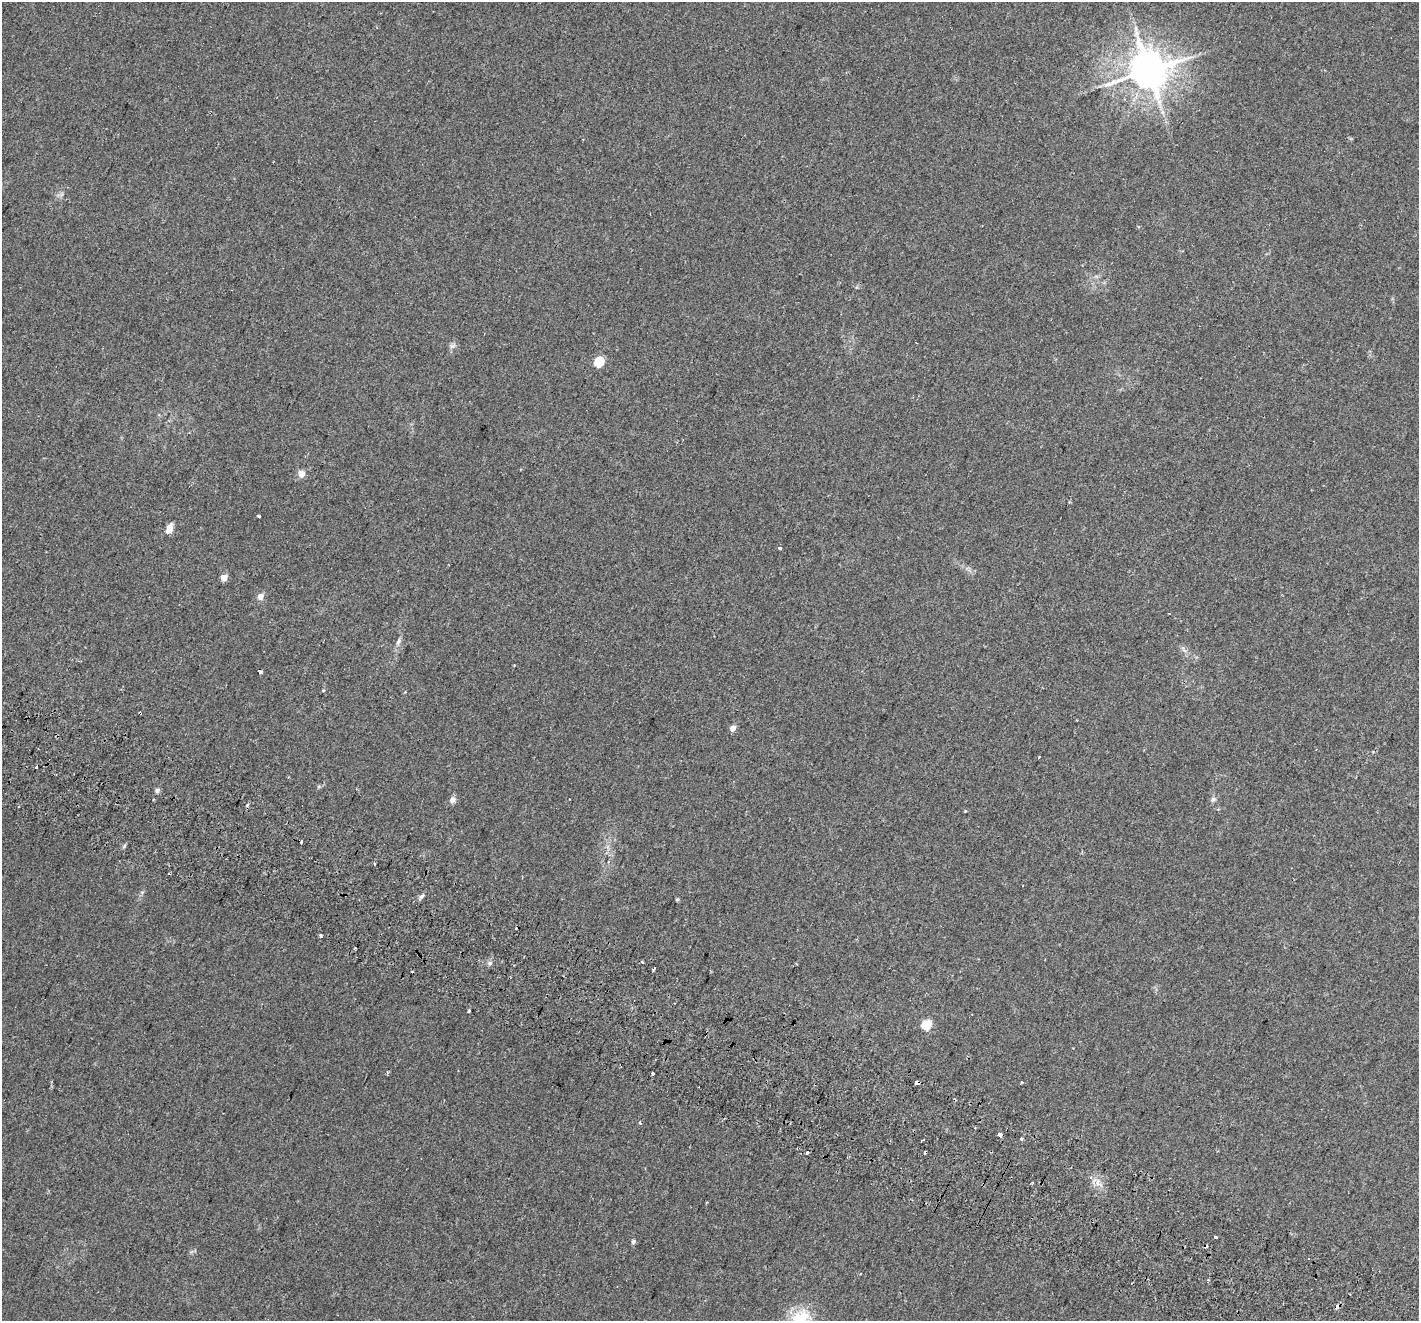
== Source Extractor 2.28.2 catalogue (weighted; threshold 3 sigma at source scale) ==
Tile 6 of 4 x 4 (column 2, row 2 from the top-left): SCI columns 1482-2898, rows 2985-4303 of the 5787 x 5904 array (HDU 1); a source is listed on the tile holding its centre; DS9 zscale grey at full resolution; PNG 1421 x 1323 px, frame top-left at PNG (2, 2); no overlay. Shown black and unused: <1% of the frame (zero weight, under 2 of 3 exposures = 4% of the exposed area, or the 3 px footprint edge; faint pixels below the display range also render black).
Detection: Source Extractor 2.28.2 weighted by HDU 2 'WHT'; one run over the whole footprint, this tile lists its part. Background 0.0509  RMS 0.006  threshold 0.0271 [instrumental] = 3 sigma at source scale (4.5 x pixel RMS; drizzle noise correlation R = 1.50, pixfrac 1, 0.0396/0.0396 arcsec/px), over >= 5 px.
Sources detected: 51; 9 cosmic-ray / hot-pixel residue — not listed; the other 42 listed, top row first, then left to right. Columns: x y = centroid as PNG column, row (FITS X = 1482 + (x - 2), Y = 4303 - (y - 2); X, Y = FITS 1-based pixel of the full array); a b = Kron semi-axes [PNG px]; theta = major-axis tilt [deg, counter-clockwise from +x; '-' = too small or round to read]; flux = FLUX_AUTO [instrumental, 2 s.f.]
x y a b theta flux
1136 29 8 4 82 1.6
1149 70 11 11 - 1700
583 140 3 2 - 0.61
452 346 7 5 -1 1.3
599 362 5 5 - 31
301 474 8 7 - 3.5
259 516 3 3 - 2.1
169 528 10 6 66 5.3
780 548 3 3 - 2.1
224 577 5 4 - 7.1
260 596 9 8 - 2.8
398 641 10 5 62 1.8
260 672 4 3 - 2.3
324 691 4 3 - 0.88
733 728 5 4 - 4.8
1039 757 3 3 - 2.2
36 767 3 3 - 1.1
157 790 6 5 - 1.3
153 799 3 2 - 0.7
1213 799 7 6 - 1.6
453 800 8 7 - 2.5
247 805 4 3 - 1.2
124 846 6 4 71 0.84
421 897 8 5 47 1.5
320 935 4 3 - 1.2
355 948 2 2 - 0.6
642 962 3 3 - 0.95
654 968 4 2 - 1.4
469 1011 4 3 - 4
927 1024 5 5 - 31
652 1074 3 3 - 5.8
917 1082 4 3 - 20
1021 1082 3 3 - 1.7
640 1123 3 3 - 1.3
999 1134 4 3 - 9.6
1022 1139 4 3 - 1.8
807 1153 3 3 - 3.6
1091 1177 5 4 - 1.3
1215 1237 3 3 - 9.1
633 1242 7 5 89 1.1
1208 1280 3 3 - 0.56
801 1320 32 26 -84 24
Overlapping masked pixels (flux is a lower limit): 1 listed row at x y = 917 1082
Isophote crosses this tile's border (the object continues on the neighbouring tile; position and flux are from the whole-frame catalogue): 1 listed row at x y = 801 1320
Unlisted compact peaks at least as high as the median listed source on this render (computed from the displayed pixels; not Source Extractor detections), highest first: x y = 490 963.